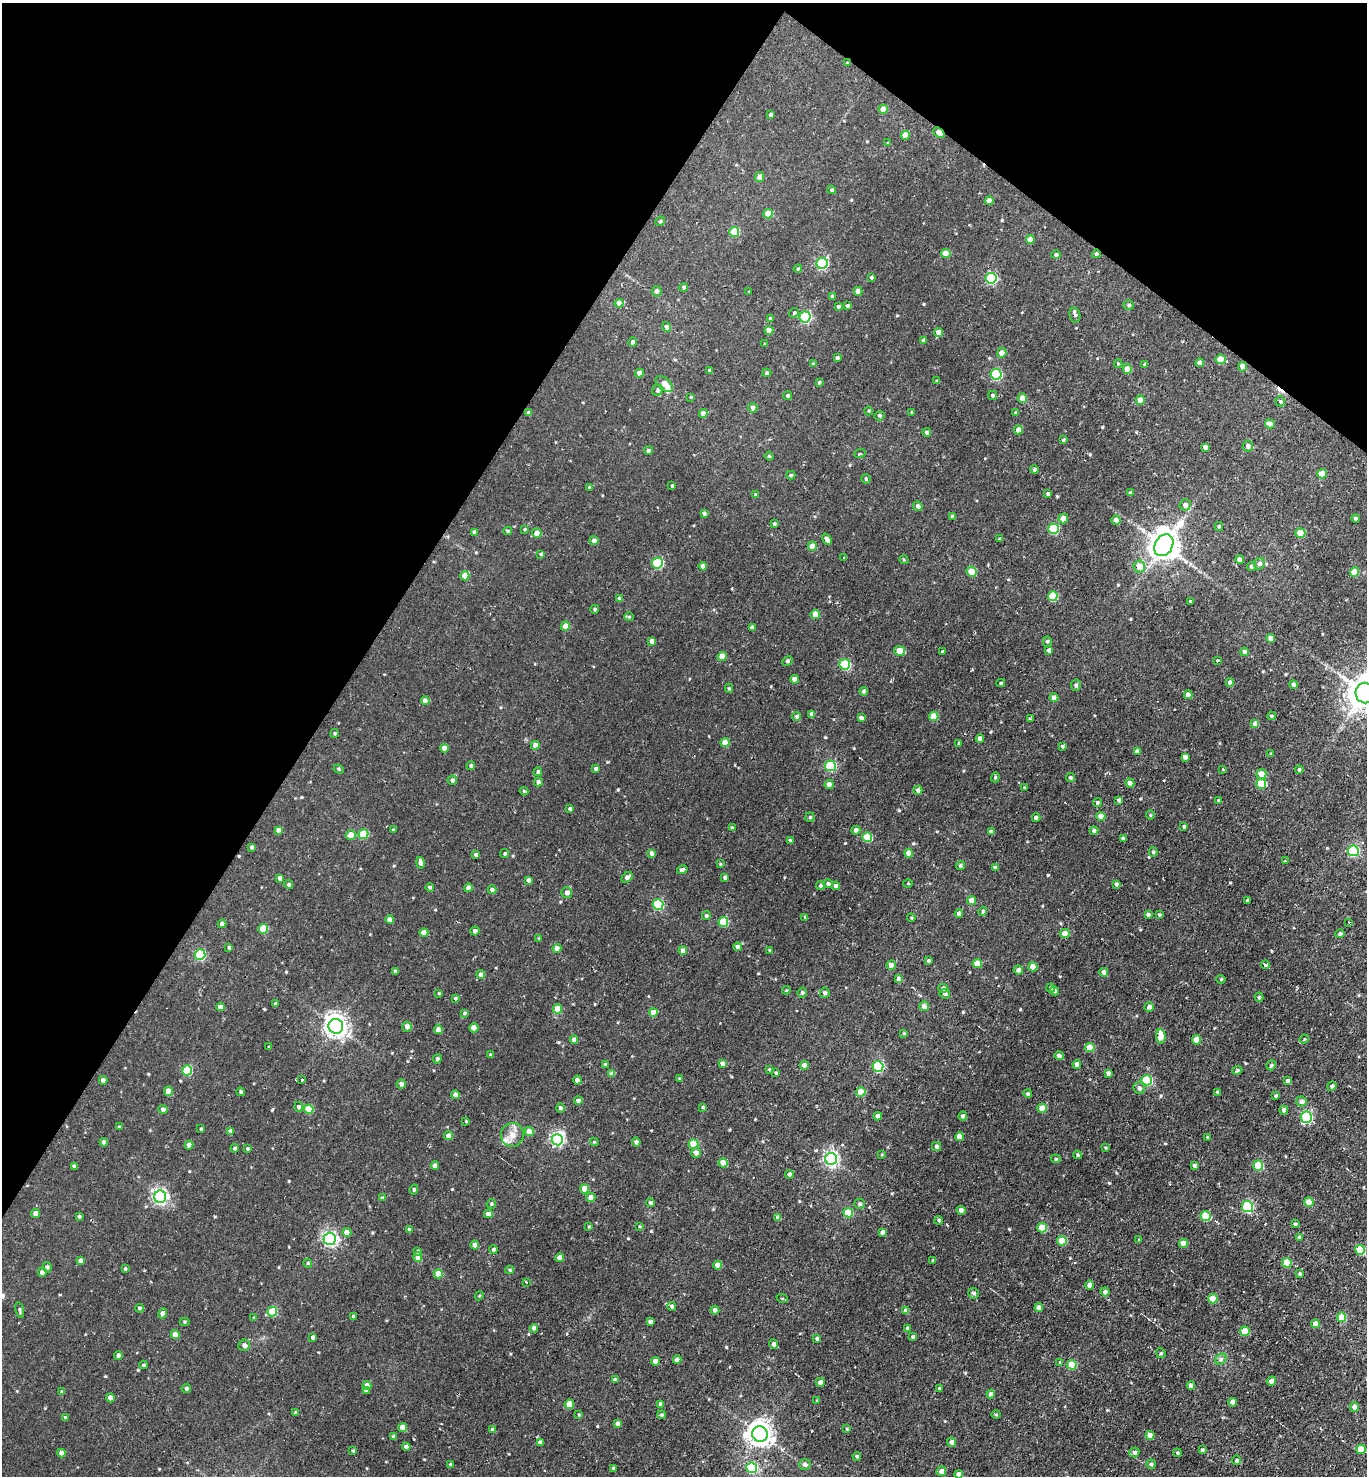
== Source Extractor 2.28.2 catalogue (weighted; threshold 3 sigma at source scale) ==
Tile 2 of 4 x 4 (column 2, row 1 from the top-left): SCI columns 1749-3113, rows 4471-5944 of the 5989 x 5982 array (HDU 1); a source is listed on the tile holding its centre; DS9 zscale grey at full resolution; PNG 1369 x 1478 px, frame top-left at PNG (2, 3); each listed source drawn as its Kron ellipse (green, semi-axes under 4 px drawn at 4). Shown black and unused: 30% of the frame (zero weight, under 2 of 3 exposures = <1% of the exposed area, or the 3 px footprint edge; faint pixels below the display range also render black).
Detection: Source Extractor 2.28.2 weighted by HDU 2 'WHT'; one run over the whole footprint, this tile lists its part. Background 0.00556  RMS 0.0037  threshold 0.0165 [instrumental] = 3 sigma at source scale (4.5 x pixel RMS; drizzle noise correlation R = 1.50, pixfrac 1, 0.05/0.05 arcsec/px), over >= 5 px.
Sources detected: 556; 2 inside a brighter object's white glare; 3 cosmic-ray / hot-pixel residue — neither listed nor drawn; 2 inside a brighter listed object's ellipse — not listed separately; of the other 549, all 500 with FLUX_AUTO >= 0.337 (the completeness limit of this list) listed and drawn (49 fainter detections not listed), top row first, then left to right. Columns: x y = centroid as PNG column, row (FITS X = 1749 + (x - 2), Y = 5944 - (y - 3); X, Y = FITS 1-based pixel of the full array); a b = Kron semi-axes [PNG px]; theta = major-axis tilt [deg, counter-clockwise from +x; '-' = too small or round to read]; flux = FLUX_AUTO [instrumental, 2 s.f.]
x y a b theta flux
847 63 4 3 - 0.36
883 109 4 4 - 3.7
771 115 4 3 - 0.86
939 132 6 4 -39 2.2
905 135 4 4 - 3.6
888 143 4 4 - 0.34
760 177 5 4 - 3.1
832 190 4 3 - 0.51
989 201 4 4 - 2.3
768 214 5 4 - 4.6
660 221 5 4 - 0.55
734 232 5 5 - 13
1030 239 4 4 - 2.8
946 253 4 4 - 6.5
1096 254 4 4 - 0.6
1056 255 4 4 - 0.73
822 263 5 5 - 41
798 269 4 3 - 0.42
871 278 3 3 - 0.49
991 278 5 5 - 33
684 287 4 4 - 0.72
657 291 5 5 - 0.97
858 291 4 4 - 2.2
749 292 3 3 - 0.36
832 296 4 4 - 0.65
619 303 4 4 - 3.3
1129 305 5 4 - 0.65
838 306 4 3 - 0.74
847 306 3 3 - 0.64
794 313 5 4 - 0.52
1075 315 7 5 -80 0.97
805 317 5 5 - 43
770 318 4 3 - 0.99
667 327 5 4 - 1.2
769 330 4 4 - 3.9
938 332 4 4 - 2.2
923 340 4 3 - 1
633 342 4 4 - 0.85
765 344 3 2 - 0.36
1002 353 5 4 - 2.1
837 358 3 3 - 0.86
1221 359 5 5 - 7.6
1200 363 4 4 - 1.9
813 364 4 4 - 0.34
1118 364 4 4 - 0.34
1145 364 4 4 - 0.88
1243 367 5 4 - 2.8
1127 369 4 4 - 5.2
709 370 3 3 - 0.58
639 373 4 4 - 2.2
767 373 4 4 - 0.51
996 374 5 5 - 32
937 381 4 3 - 0.42
819 382 3 3 - 0.38
664 384 10 6 -40 2.8
658 390 6 5 - 0.8
993 395 4 4 - 0.76
788 396 4 4 - 0.53
691 397 3 3 - 0.36
1022 398 5 4 - 3.4
1140 400 4 4 - 3.2
1280 401 5 4 - 0.72
753 408 4 4 - 1.4
869 411 4 3 - 0.35
1015 412 3 3 - 0.34
529 413 4 4 - 1.3
703 413 4 4 - 2.5
912 413 3 3 - 0.41
880 416 5 4 - 0.51
1270 424 5 4 - 2.5
1018 430 4 4 - 2.6
927 432 4 4 - 0.89
1063 440 3 3 - 0.48
1248 446 5 5 - 1.2
1205 447 4 4 - 1.3
648 451 4 4 - 0.74
860 454 6 3 21 0.54
769 456 4 4 - 0.47
1034 470 4 4 - 0.68
1322 474 5 4 - 4
791 475 4 4 - 0.55
866 479 4 4 - 0.48
672 486 3 3 - 0.48
590 488 3 3 - 0.68
1130 493 3 3 - 0.42
1048 494 4 3 - 0.67
756 495 4 4 - 0.66
1185 505 5 5 - 1.3
918 506 5 4 - 0.99
704 513 4 4 - 0.68
952 516 4 3 - 0.62
1063 518 5 4 - 3.1
1355 518 4 4 - 0.68
1116 520 5 4 - 1.6
774 524 4 4 - 0.64
1219 527 4 4 - 0.58
525 529 4 4 - 0.36
1053 529 5 5 - 21
508 531 4 3 - 0.47
474 532 4 3 - 1.1
537 533 5 4 - 3
1300 533 5 5 - 5.7
827 539 6 4 -56 1.3
999 539 4 3 - 0.36
594 541 4 4 - 1.5
1164 545 11 9 59 600
812 546 4 4 - 4
541 554 4 4 - 0.44
844 558 3 3 - 0.68
904 560 5 3 - 0.34
1240 560 4 4 - 1.7
657 563 5 5 - 27
1260 564 6 5 - 1.1
703 566 4 4 - 1.9
1139 566 6 6 - 4.1
1251 566 4 4 - 0.8
971 572 5 4 - 6.8
1354 572 4 4 - 5.5
465 576 4 4 - 4.7
1053 596 5 5 - 13
619 599 4 3 - 1.2
1190 601 3 3 - 1.6
595 609 4 4 - 0.65
815 614 4 4 - 5.7
629 617 5 4 - 0.37
565 626 4 4 - 3.7
752 628 4 3 - 1.2
1271 638 4 4 - 2.1
652 641 4 4 - 1.9
1047 641 5 4 - 0.53
1049 650 4 4 - 1
899 651 5 4 - 4.7
942 651 3 3 - 0.69
1244 652 4 4 - 1.2
722 656 4 4 - 4.3
1218 660 4 3 - 0.47
787 661 5 4 - 0.62
845 664 5 5 - 25
795 679 4 4 - 2.1
1230 682 4 4 - 1.5
1001 683 4 3 - 0.56
1076 685 6 5 - 0.86
1293 685 4 4 - 1.2
729 688 4 4 - 0.51
864 691 4 4 - 1
1365 693 10 9 - 840
1188 695 4 4 - 2.8
1054 697 4 4 - 1.8
425 701 4 4 - 2.5
812 714 4 4 - 1.3
797 716 5 4 - 0.76
934 716 5 4 - 7.3
1271 716 4 3 - 0.54
861 718 4 4 - 1.2
1030 718 3 3 - 1.1
1255 724 4 4 - 2.3
335 733 4 4 - 0.58
980 739 4 4 - 2
725 743 4 4 - 6.2
959 743 4 3 - 0.42
535 745 4 4 - 2.3
1062 746 4 3 - 0.54
444 748 4 4 - 2.6
1137 752 4 4 - 1.3
1271 754 3 3 - 0.49
1185 757 4 4 - 1.2
471 765 4 4 - 0.71
830 766 5 5 - 30
339 769 5 4 - 0.48
596 769 4 4 - 1.1
1223 769 3 2 - 0.49
1299 770 4 4 - 0.73
538 772 4 4 - 0.65
1261 774 5 5 - 3.2
995 777 5 4 - 0.41
1070 778 4 4 - 0.7
452 780 5 4 - 0.77
538 782 4 4 - 1.5
1130 783 4 4 - 1.4
829 784 4 4 - 2.3
1261 784 5 5 - 14
1025 788 3 3 - 0.61
918 790 4 4 - 1.3
524 791 4 3 - 0.43
1119 800 4 4 - 1.3
1218 800 4 3 - 0.42
1097 803 5 4 - 0.74
570 809 3 3 - 0.63
1150 815 4 4 - 0.38
1101 816 4 4 - 4.1
810 817 5 4 - 0.44
1036 818 4 4 - 1.5
1184 826 4 3 - 0.53
732 828 4 3 - 0.53
278 830 4 4 - 1.2
393 830 3 3 - 0.44
856 830 4 4 - 1.6
1094 831 4 4 - 1.4
991 832 4 4 - 1.2
363 834 5 5 - 12
351 835 5 5 - 4.9
867 837 5 5 - 12
1123 839 4 3 - 0.94
790 841 4 3 - 0.62
251 847 3 3 - 0.63
1353 851 5 5 - 28
1153 852 4 4 - 0.56
505 853 4 4 - 0.56
652 853 4 4 - 1.5
909 853 4 4 - 3.5
476 855 4 4 - 0.89
1285 861 3 3 - 0.56
420 863 6 4 -77 1.7
720 864 4 3 - 0.34
960 866 4 4 - 0.58
995 868 4 4 - 1.3
682 870 5 4 - 0.78
627 877 6 4 42 1.3
725 877 4 3 - 0.81
280 878 4 4 - 1.4
529 880 4 3 - 1
908 883 5 3 - 0.34
828 884 5 4 - 0.97
1116 884 4 3 - 0.76
289 885 4 4 - 0.66
820 886 4 4 - 0.7
836 886 4 4 - 1.6
430 887 4 4 - 0.57
468 888 4 4 - 1.9
492 890 4 4 - 1.4
567 893 5 5 - 1.8
971 900 4 4 - 2.8
1247 900 3 3 - 0.48
658 905 5 5 - 23
983 911 5 4 - 0.6
959 914 4 4 - 1.6
1148 915 4 4 - 1.1
1159 915 3 3 - 0.51
706 916 4 4 - 0.69
805 917 3 3 - 0.37
911 918 4 4 - 0.37
390 920 4 4 - 2.5
723 922 5 5 - 12
1349 922 4 3 - 0.44
222 924 4 4 - 1.1
263 929 5 4 - 11
475 931 4 4 - 1.2
424 933 4 4 - 3.6
1065 934 5 4 - 4.3
1340 934 4 4 - 0.77
539 938 4 3 - 0.38
737 947 4 4 - 1.2
229 948 3 3 - 0.7
557 949 4 4 - 2.2
770 950 3 3 - 0.53
683 951 4 4 - 2
200 955 5 5 - 26
928 961 4 3 - 0.61
977 964 4 4 - 5
891 965 4 4 - 2.9
1265 965 4 3 - 1.7
1033 967 5 4 - 4.1
1018 970 4 4 - 1.6
395 971 4 3 - 0.74
1104 972 4 4 - 1.7
481 974 4 4 - 1.6
899 978 3 3 - 6.7
1221 979 4 4 - 0.39
943 988 4 4 - 0.99
1051 988 4 4 - 0.82
786 990 4 3 - 0.37
1055 991 4 4 - 0.96
439 993 4 3 - 0.37
802 993 5 5 - 0.72
825 993 5 5 - 0.75
945 994 5 4 - 0.9
1259 997 4 4 - 0.54
455 998 4 3 - 0.4
275 1004 3 3 - 0.48
924 1006 5 5 - 1.5
220 1007 4 4 - 3
1149 1007 5 4 - 1.5
558 1009 4 4 - 5.7
464 1013 3 3 - 0.45
653 1013 4 4 - 4.9
336 1026 7 7 - 250
407 1027 5 4 - 2.2
474 1028 4 4 - 4.2
438 1029 4 4 - 2.1
904 1033 4 4 - 0.45
1161 1036 7 4 -84 6.4
1304 1039 5 4 - 0.38
574 1040 4 4 - 1.9
1196 1040 4 4 - 6
269 1047 3 3 - 0.39
1090 1047 4 4 - 5.6
491 1055 4 3 - 0.64
1059 1056 5 4 - 1.3
437 1059 5 4 - 0.8
723 1064 4 4 - 2.4
1077 1064 4 4 - 2.3
605 1065 4 4 - 0.73
1271 1065 5 4 - 0.68
804 1066 4 4 - 2.5
878 1066 5 5 - 35
769 1069 4 4 - 0.37
187 1070 5 5 - 17
1237 1070 5 4 - 0.5
776 1073 4 3 - 0.39
1108 1073 4 4 - 1.2
612 1074 4 4 - 1.6
680 1079 4 3 - 0.77
103 1080 4 4 - 1.6
302 1080 3 3 - 1.2
577 1080 4 4 - 1.3
1147 1080 5 5 - 23
1288 1081 4 4 - 1.5
401 1084 4 4 - 1.5
1332 1086 5 4 - 0.75
1139 1088 6 5 - 1.3
168 1091 5 4 - 4.3
241 1092 4 4 - 0.59
861 1092 5 4 - 8.6
1218 1092 4 3 - 0.59
1028 1094 4 4 - 0.6
455 1095 4 4 - 2.1
1275 1096 3 3 - 0.56
578 1101 4 4 - 1.2
1302 1101 5 5 - 1.3
298 1107 5 4 - 0.92
703 1107 3 3 - 0.44
560 1108 4 4 - 0.88
1042 1108 4 4 - 5.3
163 1109 4 4 - 1.6
309 1109 5 4 - 9
1284 1110 4 4 - 1.5
878 1116 4 4 - 2
963 1116 4 4 - 1.1
1306 1117 6 5 - 33
466 1121 3 3 - 0.35
119 1127 4 3 - 0.58
201 1129 3 3 - 0.39
231 1131 4 4 - 1.4
529 1131 4 4 - 5.6
512 1135 12 11 - 3.2
449 1136 4 4 - 2.8
959 1137 4 4 - 4.5
1208 1137 3 3 - 0.56
557 1140 5 5 - 56
104 1142 4 4 - 1.6
594 1142 4 4 - 0.36
636 1142 4 4 - 0.98
694 1144 5 5 - 11
189 1145 4 4 - 2.8
936 1146 4 4 - 1
235 1148 4 4 - 0.61
1105 1148 4 4 - 0.38
248 1149 3 3 - 0.55
696 1153 5 5 - 1.5
882 1154 4 4 - 0.34
1077 1155 4 4 - 0.48
831 1159 6 6 - 83
1056 1159 5 4 - 0.49
723 1163 4 4 - 5.7
1258 1165 5 5 - 15
74 1166 4 4 - 1.3
435 1166 4 4 - 2
1194 1166 3 3 - 0.7
790 1174 4 4 - 0.93
585 1189 4 4 - 5.2
414 1190 5 4 - 0.61
160 1197 6 6 - 89
591 1197 5 4 - 2.9
382 1198 4 3 - 0.57
1309 1202 5 4 - 4.9
651 1203 4 4 - 0.88
491 1204 5 4 - 0.58
860 1204 5 5 - 0.77
1247 1207 5 5 - 36
961 1210 4 4 - 1.7
848 1213 5 4 - 8.8
35 1214 4 4 - 3
488 1214 4 4 - 2.6
79 1216 3 3 - 0.55
1206 1216 5 5 - 14
778 1218 4 4 - 1.7
939 1220 4 4 - 0.72
1295 1224 3 3 - 0.58
640 1226 3 3 - 0.35
589 1227 3 3 - 0.36
1042 1228 5 5 - 9.6
409 1230 4 3 - 0.89
347 1232 4 4 - 3
883 1232 4 4 - 1.3
1299 1237 4 3 - 0.72
330 1239 6 6 - 82
1139 1240 4 4 - 0.44
1062 1241 5 4 - 9
1183 1243 4 4 - 4.5
475 1245 4 4 - 1.4
493 1250 4 4 - 0.72
1360 1250 5 5 - 12
418 1251 4 3 - 0.62
418 1257 5 4 - 3.4
560 1258 4 4 - 2.1
933 1260 3 3 - 0.49
81 1261 4 4 - 1.9
308 1263 4 4 - 0.39
1287 1263 5 4 - 7.4
718 1265 4 4 - 3.2
47 1267 5 4 - 0.67
125 1269 3 3 - 0.45
510 1270 4 4 - 0.55
42 1272 4 4 - 1.8
438 1274 4 4 - 6.2
1300 1274 3 3 - 0.55
526 1282 3 3 - 1.3
1090 1285 4 4 - 3.5
1105 1292 4 4 - 1.3
973 1293 5 5 - 0.95
479 1296 5 3 - 0.38
782 1298 6 3 -18 0.41
1213 1299 5 4 - 7.4
672 1306 4 4 - 0.85
139 1308 4 4 - 0.62
1039 1308 4 4 - 2.2
19 1310 8 3 -79 0.55
715 1310 4 4 - 1.4
906 1311 4 4 - 2.2
272 1312 5 5 - 14
162 1313 5 4 - 1.8
353 1317 3 3 - 0.78
1341 1317 5 4 - 12
254 1318 3 3 - 0.52
184 1322 5 4 - 0.51
650 1322 4 3 - 1.1
1315 1324 4 4 - 3.6
534 1328 4 4 - 1.3
907 1328 3 3 - 0.59
1245 1331 5 4 - 9.3
175 1335 4 4 - 3.1
313 1337 4 4 - 1.1
913 1337 4 3 - 0.79
817 1339 4 4 - 0.89
774 1344 5 4 - 1.5
244 1345 6 5 - 1.5
1161 1353 5 4 - 0.46
118 1355 4 4 - 1
1221 1359 6 4 46 0.73
677 1360 4 4 - 2.5
655 1361 4 4 - 2.2
1060 1362 4 4 - 0.34
143 1365 4 3 - 0.55
1072 1365 5 5 - 9.1
615 1380 4 4 - 0.75
1272 1381 4 4 - 3.2
820 1382 4 4 - 1.7
367 1385 4 4 - 1.9
1191 1386 4 4 - 1.5
186 1388 5 4 - 0.79
939 1389 3 3 - 0.67
366 1390 4 4 - 1.4
62 1392 4 4 - 0.99
991 1394 4 4 - 1.5
110 1398 4 4 - 2.7
817 1401 3 3 - 0.42
1232 1402 4 4 - 2
569 1404 4 4 - 5.8
660 1404 4 4 - 0.94
1354 1407 5 4 - 2.3
295 1413 4 4 - 0.54
996 1414 4 3 - 0.36
579 1415 4 3 - 0.44
662 1415 4 3 - 0.46
65 1418 4 3 - 0.8
618 1423 4 4 - 1.6
403 1427 4 4 - 4.4
847 1429 4 3 - 0.48
493 1430 4 4 - 1.2
760 1434 8 7 - 300
1150 1435 4 4 - 3.2
393 1436 4 3 - 0.63
540 1442 4 3 - 1
951 1442 5 4 - 1.4
406 1447 4 4 - 2
1361 1449 5 4 - 9.2
1202 1450 3 3 - 0.59
353 1451 4 3 - 0.39
1134 1452 5 5 - 0.84
61 1453 4 4 - 1.9
1177 1453 4 3 - 0.47
857 1456 4 4 - 0.53
1237 1460 5 4 - 0.65
1151 1464 4 4 - 0.62
451 1465 4 3 - 1
805 1465 6 5 - 1.3
613 1468 4 3 - 0.64
752 1468 5 5 - 27
941 1471 5 5 - 2
959 1474 4 4 - 1.8
Overlapping masked pixels (flux is a lower limit): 3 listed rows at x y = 847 63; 939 132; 1096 254
Isophote crosses this tile's border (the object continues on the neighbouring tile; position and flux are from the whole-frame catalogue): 1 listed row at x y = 1365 693